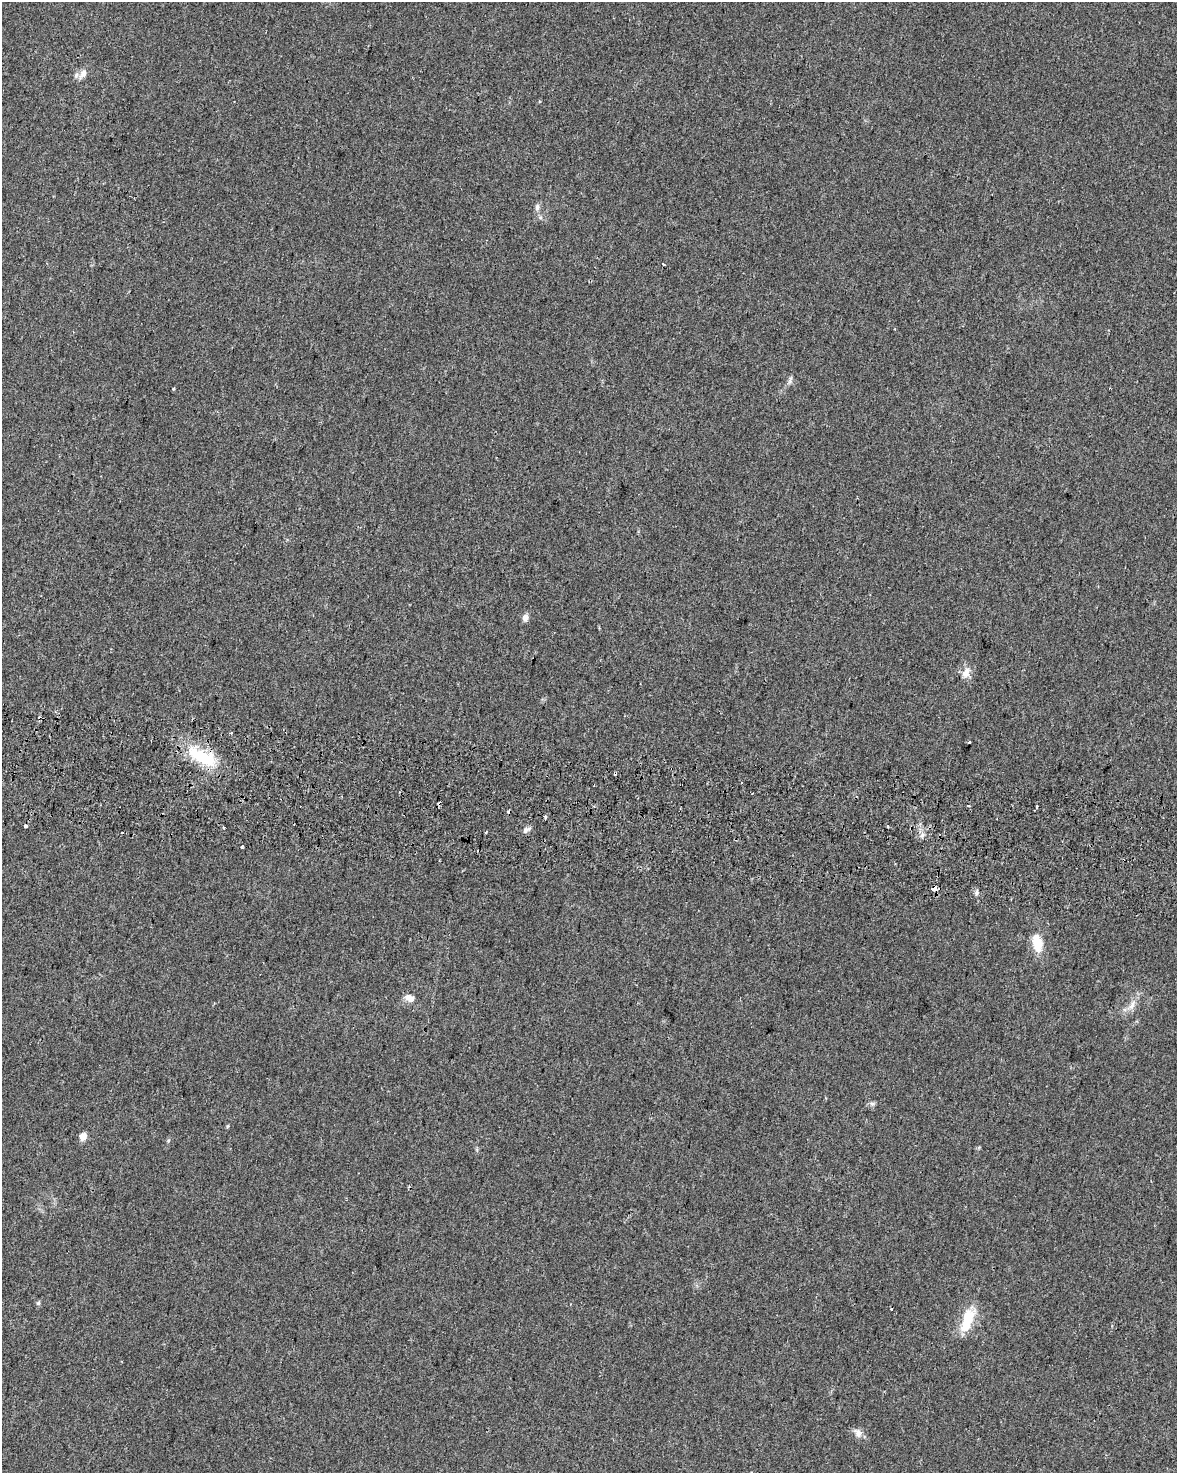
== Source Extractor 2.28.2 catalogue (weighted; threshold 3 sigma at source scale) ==
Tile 7 of 4 x 3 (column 3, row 2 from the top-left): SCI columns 2407-3581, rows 1808-3278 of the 4803 x 5029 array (HDU 1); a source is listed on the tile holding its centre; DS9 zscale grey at full resolution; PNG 1179 x 1475 px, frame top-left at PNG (2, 2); no overlay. Shown black and unused: <1% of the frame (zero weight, under 2 of 3 exposures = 4% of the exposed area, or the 3 px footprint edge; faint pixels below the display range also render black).
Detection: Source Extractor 2.28.2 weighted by HDU 2 'WHT'; one run over the whole footprint, this tile lists its part. Background 0.0284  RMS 0.0049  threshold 0.0221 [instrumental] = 3 sigma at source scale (4.5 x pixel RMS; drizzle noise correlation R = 1.50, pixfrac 1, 0.0396/0.0396 arcsec/px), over >= 5 px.
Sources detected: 37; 1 inside a brighter object's white glare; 6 cosmic-ray / hot-pixel residue — not listed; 1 inside a brighter listed object's ellipse — not listed separately; the other 29 listed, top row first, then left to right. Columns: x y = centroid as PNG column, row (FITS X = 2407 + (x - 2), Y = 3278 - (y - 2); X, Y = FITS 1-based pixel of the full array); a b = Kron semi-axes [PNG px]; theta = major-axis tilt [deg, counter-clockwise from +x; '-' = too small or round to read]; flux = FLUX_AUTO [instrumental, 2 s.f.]
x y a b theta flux
83 74 14 8 57 2.9
537 207 9 6 82 1.6
789 382 7 4 71 1.1
173 389 3 3 - 1.1
525 617 5 5 - 4.4
966 672 14 10 70 4.1
231 733 3 2 - 0.67
969 742 3 3 - 0.81
202 757 45 16 -24 24
968 806 4 3 - 0.72
1037 806 3 3 - 2.5
546 817 3 3 - 4
25 826 4 3 - 4.2
224 828 3 3 - 1.9
526 830 11 6 30 1.9
486 832 4 2 - 0.43
122 833 3 2 - 0.76
242 847 3 3 - 0.91
935 889 5 4 - 23
976 893 7 4 71 0.95
1037 943 22 10 -78 11
410 998 12 8 -26 3.6
1132 1005 16 7 69 3.6
872 1104 6 6 - 1.1
83 1137 5 5 - 8.8
38 1303 6 5 - 0.81
892 1309 3 3 - 1.1
966 1325 46 13 63 12
858 1433 13 9 -76 2.8
Overlapping masked pixels (flux is a lower limit): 2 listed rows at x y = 202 757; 935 889
Unlisted compact peaks at least as high as the median listed source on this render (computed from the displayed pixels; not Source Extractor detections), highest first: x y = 922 835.